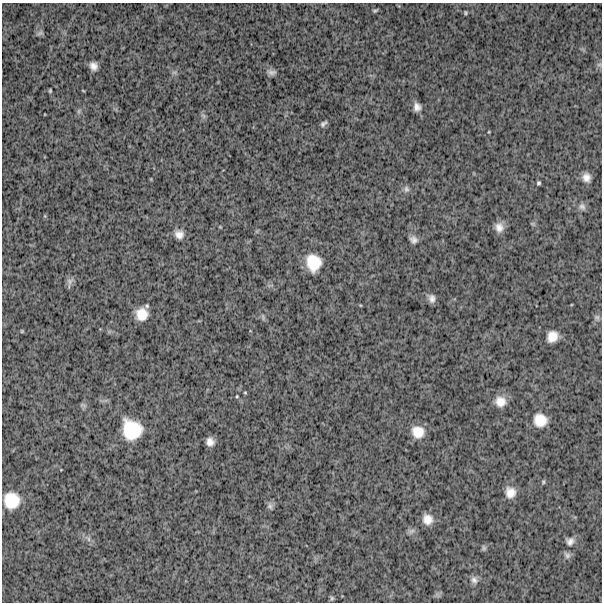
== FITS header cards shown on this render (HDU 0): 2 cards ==
NAXIS1  =                  600
NAXIS2  =                  600

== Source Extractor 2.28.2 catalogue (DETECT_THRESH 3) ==
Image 600 x 600 px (HDU 0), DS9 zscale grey, 1 PNG px = 1 image px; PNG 604 x 604 px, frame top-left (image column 1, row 600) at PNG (2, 3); no overlay
Background 1480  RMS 280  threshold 831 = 3 sigma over >= 5 px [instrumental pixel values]
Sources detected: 47; all 47 listed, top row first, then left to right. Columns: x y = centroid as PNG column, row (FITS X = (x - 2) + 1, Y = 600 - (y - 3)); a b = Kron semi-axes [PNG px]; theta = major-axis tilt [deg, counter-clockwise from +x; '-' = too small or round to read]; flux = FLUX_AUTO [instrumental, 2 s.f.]
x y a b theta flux
375 11 5 3 - 27000
465 13 3 3 - 23000
40 33 10 5 22 44000
599 65 7 4 1 30000
93 66 8 7 - 110000
174 72 7 4 0 35000
272 72 12 7 -4 73000
50 91 4 3 - 22000
417 107 8 7 - 100000
79 111 7 4 71 34000
203 116 8 5 -45 40000
323 123 9 5 39 46000
489 132 4 3 - 14000
586 177 10 8 -73 130000
538 183 4 4 - 30000
406 189 9 7 -82 61000
582 207 10 8 -50 74000
499 227 12 9 -83 150000
179 234 11 10 - 130000
414 240 10 8 -30 85000
313 263 16 13 -76 470000
70 281 11 8 51 66000
432 299 9 6 -78 90000
142 314 11 11 - 300000
263 317 8 4 -73 35000
597 317 8 7 - 50000
22 331 4 4 - 18000
552 336 11 10 - 220000
245 392 5 3 - 17000
237 396 3 3 - 17000
500 401 13 12 - 210000
540 420 12 11 - 310000
132 430 19 17 -53 740000
418 432 12 11 - 280000
210 442 7 7 - 110000
543 482 5 4 - 24000
510 492 13 12 - 200000
11 500 16 15 - 490000
270 506 9 7 -74 58000
427 519 11 10 - 200000
412 531 10 6 26 58000
88 539 7 4 -89 40000
570 541 11 10 - 100000
484 548 8 5 -80 38000
567 555 10 8 -39 63000
474 580 11 8 -52 87000
332 598 7 5 76 32000